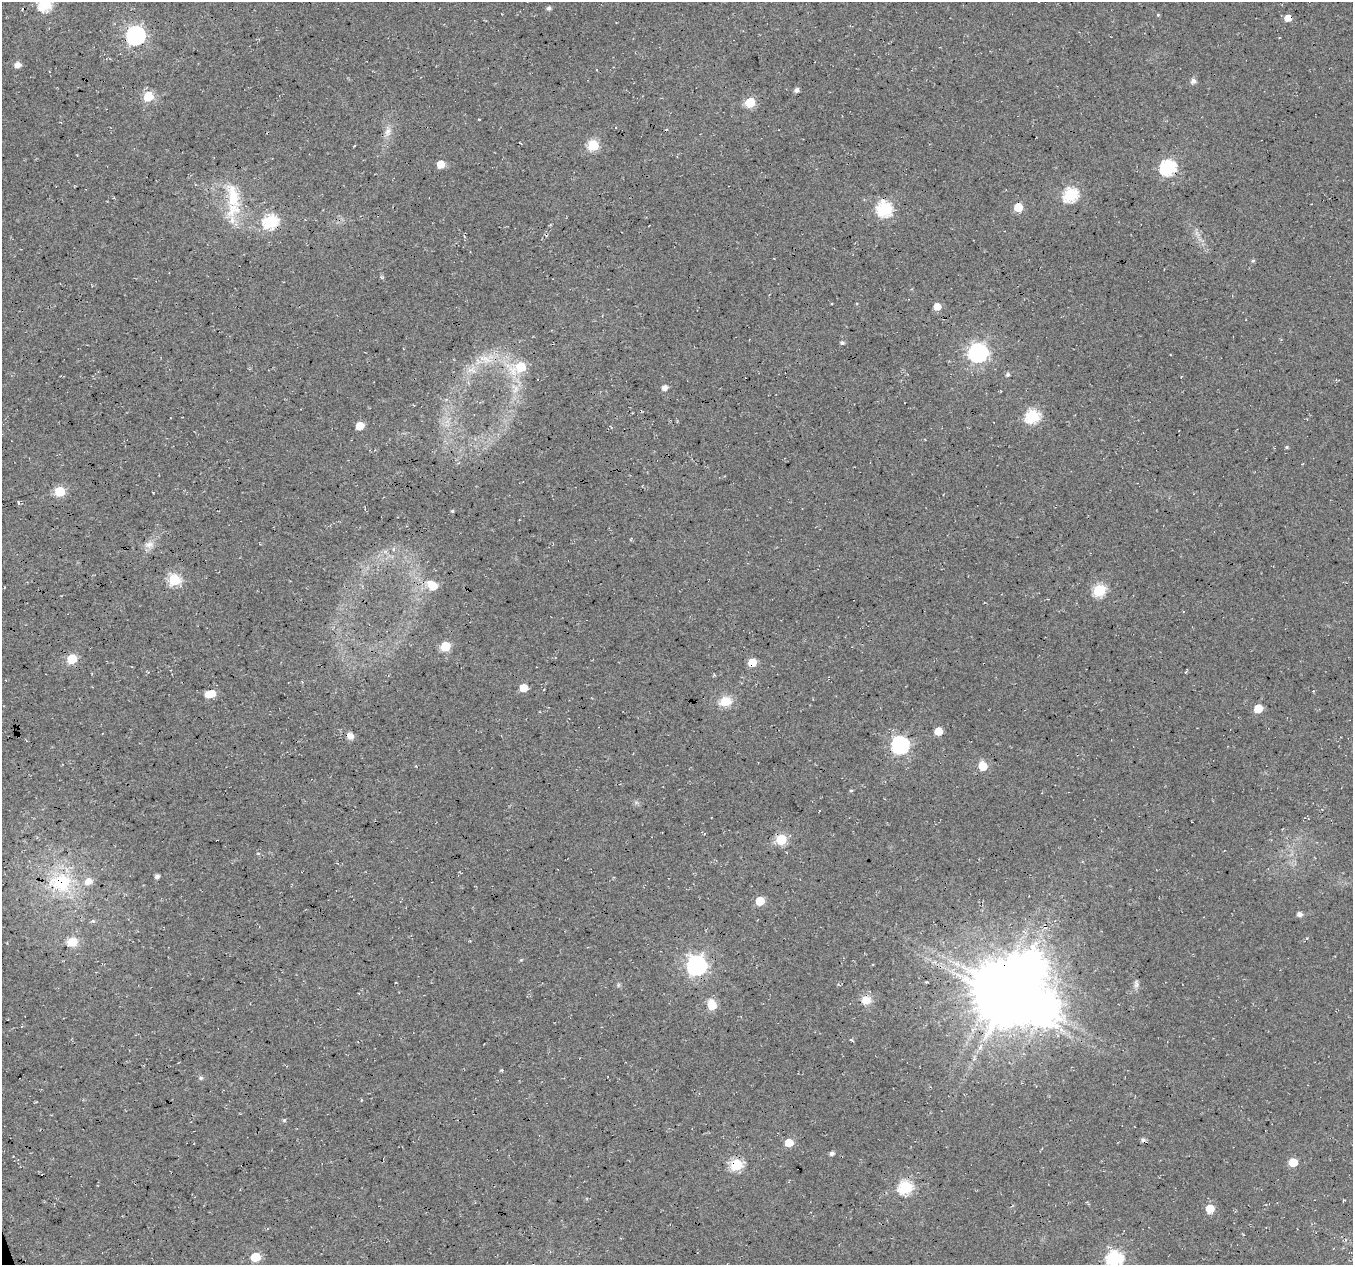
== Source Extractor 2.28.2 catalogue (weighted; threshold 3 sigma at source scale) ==
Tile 7 of 4 x 4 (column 3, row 2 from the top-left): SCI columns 2706-4056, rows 2643-3905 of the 5408 x 5234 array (HDU 1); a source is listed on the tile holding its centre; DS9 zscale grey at full resolution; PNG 1355 x 1267 px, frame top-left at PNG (2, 2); no overlay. Shown black and unused: <1% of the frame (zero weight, under 3 of 4 exposures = <1% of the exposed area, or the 3 px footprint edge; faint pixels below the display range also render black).
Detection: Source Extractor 2.28.2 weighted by HDU 2 'WHT'; one run over the whole footprint, this tile lists its part. Background 0.0181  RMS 0.0054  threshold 0.0244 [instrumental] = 3 sigma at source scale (4.5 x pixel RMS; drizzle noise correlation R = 1.50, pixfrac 1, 0.0396/0.0396 arcsec/px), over >= 5 px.
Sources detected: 82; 3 inside a brighter object's white glare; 3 cosmic-ray / hot-pixel residue — not listed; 1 inside a brighter listed object's ellipse — not listed separately; the other 75 listed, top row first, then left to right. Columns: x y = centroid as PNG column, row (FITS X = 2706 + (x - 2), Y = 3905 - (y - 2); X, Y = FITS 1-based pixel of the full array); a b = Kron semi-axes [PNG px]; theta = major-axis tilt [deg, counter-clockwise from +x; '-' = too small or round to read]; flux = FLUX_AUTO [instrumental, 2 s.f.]
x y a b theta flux
44 4 6 6 - 69
549 8 5 4 - 1.6
1158 15 5 3 - 0.51
136 35 7 7 - 210
18 65 5 5 - 3.8
1193 81 6 5 - 2.3
796 90 5 4 - 1.8
148 96 6 5 - 30
750 102 6 6 - 26
479 119 2 2 - 0.41
388 131 12 8 67 3.4
593 145 6 6 - 41
441 164 5 5 - 9
1168 168 7 7 - 110
1071 195 7 6 - 75
233 196 41 17 -75 23
1018 207 5 5 - 14
884 209 7 7 - 88
271 222 7 6 - 77
1253 261 6 4 2 0.72
937 307 5 5 - 7.2
842 343 5 4 - 1.1
978 353 8 7 - 220
485 359 16 9 -18 6.4
521 367 9 6 23 23
472 370 16 6 -7 3.8
1008 374 5 5 - 1.1
665 388 5 5 - 3.5
515 389 13 7 64 4
1032 416 7 6 - 76
360 426 5 5 - 12
1287 447 4 3 - 0.73
60 491 6 6 - 31
18 503 4 3 - 3.4
452 511 4 4 - 0.59
149 545 14 9 5 3.6
174 580 6 6 - 49
433 586 9 6 -38 12
1099 590 6 6 - 55
445 646 6 5 - 25
72 659 6 5 - 27
752 662 5 5 - 13
523 688 5 5 - 9.5
210 694 8 5 12 13
725 701 14 11 7 8.9
1258 708 6 5 - 12
938 731 5 5 - 8.8
350 736 8 7 - 3.4
900 745 7 7 - 160
983 766 7 6 - 11
851 791 4 4 - 0.67
781 839 6 6 - 35
157 876 4 4 - 1.6
61 882 33 26 -2 37
760 901 6 6 - 14
1300 914 6 5 - 2.4
93 921 6 5 - 0.93
72 942 13 10 8 7.7
696 965 8 8 - 240
618 985 6 4 72 0.71
1137 985 7 5 88 1.6
866 1000 13 11 7 5.8
1005 1000 14 11 40 2400
712 1005 7 5 -79 20
501 1070 5 4 - 0.6
201 1078 6 5 - 1.1
284 1120 5 4 - 0.67
789 1143 6 5 - 11
832 1153 5 4 - 1.9
1293 1162 6 5 - 13
737 1164 6 6 - 54
906 1187 7 6 - 69
1210 1209 6 5 - 13
256 1257 6 5 - 19
1115 1258 7 7 - 110
Overlapping masked pixels (flux is a lower limit): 5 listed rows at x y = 271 222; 752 662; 61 882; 1005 1000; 737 1164
Isophote crosses this tile's border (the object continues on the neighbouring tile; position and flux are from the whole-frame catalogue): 2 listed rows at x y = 44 4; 1115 1258